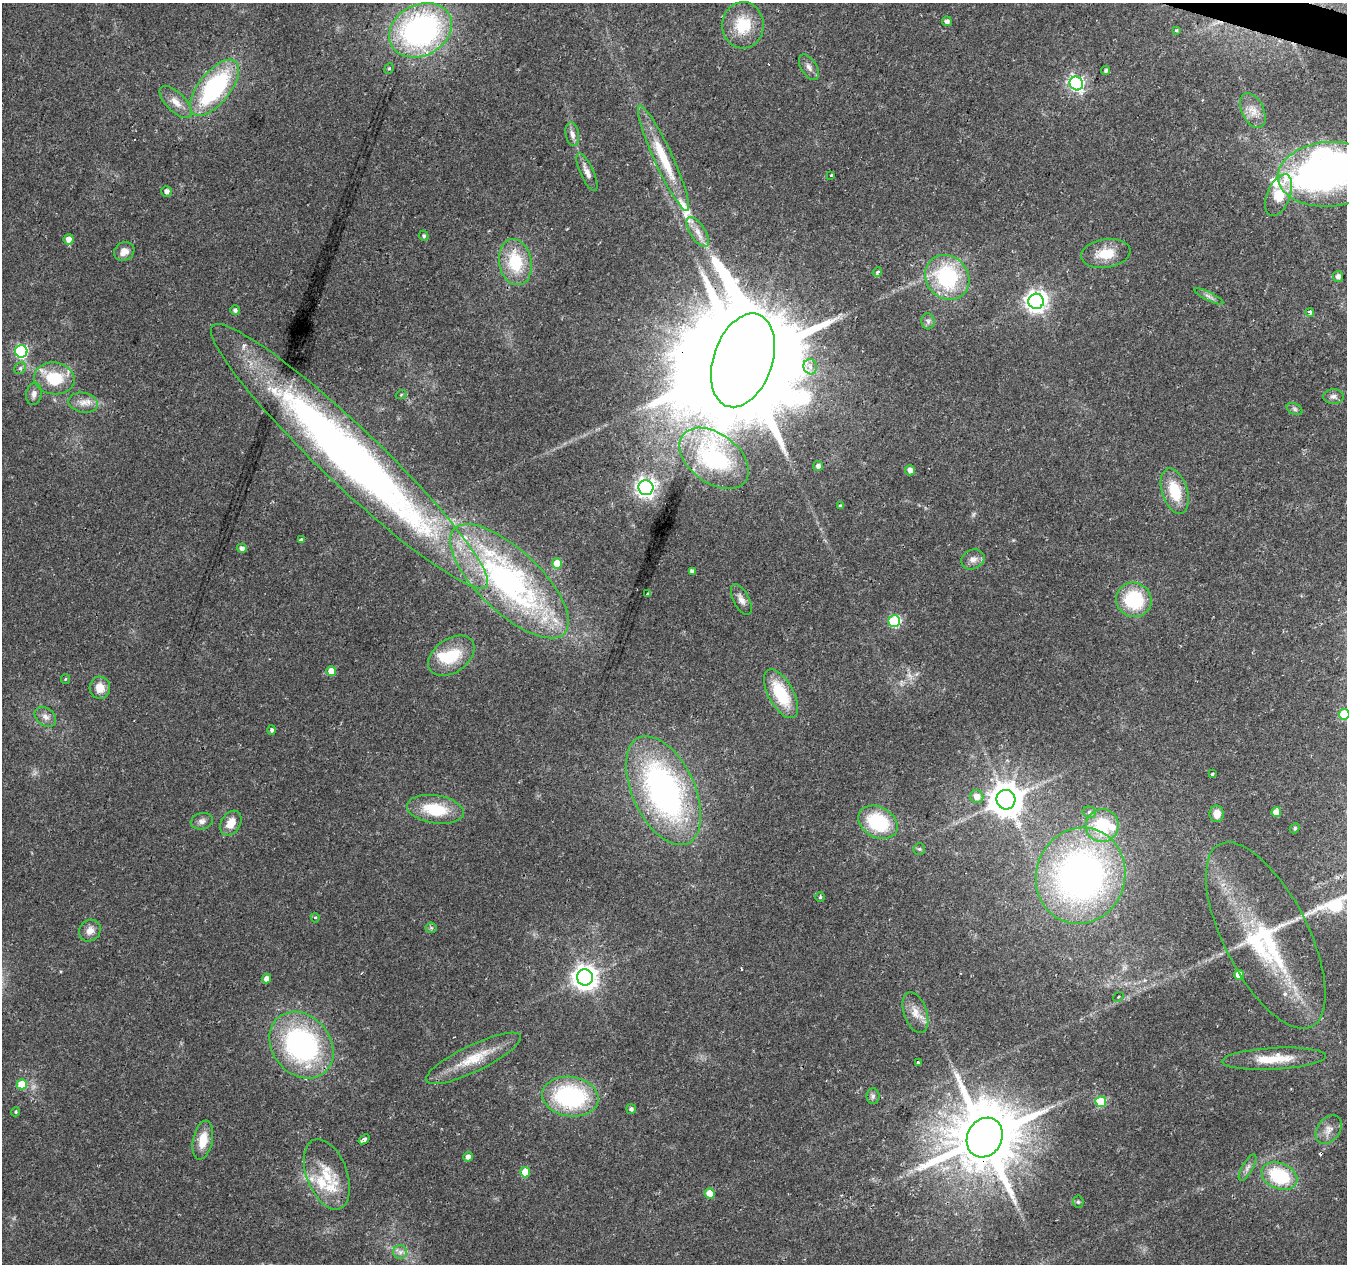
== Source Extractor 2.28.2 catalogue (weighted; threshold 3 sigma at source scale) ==
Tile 10 of 4 x 4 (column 2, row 3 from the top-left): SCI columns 1353-2697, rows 1542-2803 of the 5387 x 5542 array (HDU 1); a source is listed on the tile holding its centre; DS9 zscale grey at full resolution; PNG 1349 x 1266 px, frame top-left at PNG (2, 3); each listed source drawn as its Kron ellipse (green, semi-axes under 4 px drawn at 4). Shown black and unused: <1% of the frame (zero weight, under 2 of 3 exposures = <1% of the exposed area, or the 3 px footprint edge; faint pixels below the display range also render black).
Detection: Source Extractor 2.28.2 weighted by HDU 2 'WHT'; one run over the whole footprint, this tile lists its part. Background 0.0295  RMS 0.0033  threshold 0.015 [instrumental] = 3 sigma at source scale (4.5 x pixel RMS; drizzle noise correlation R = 1.50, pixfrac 1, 0.0396/0.0396 arcsec/px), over >= 5 px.
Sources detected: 129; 1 too faint to see at this stretch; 4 inside a brighter object's white glare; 3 cosmic-ray / hot-pixel residue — neither listed nor drawn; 7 inside a brighter listed object's ellipse — not listed separately; the other 114 listed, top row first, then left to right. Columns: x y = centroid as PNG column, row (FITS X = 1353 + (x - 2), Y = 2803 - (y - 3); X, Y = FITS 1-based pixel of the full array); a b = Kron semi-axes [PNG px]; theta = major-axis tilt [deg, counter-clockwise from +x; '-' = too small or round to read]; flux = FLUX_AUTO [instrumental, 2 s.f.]
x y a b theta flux
947 21 5 5 - 1.3
743 25 23 20 88 12
420 30 33 25 28 89
1176 30 4 3 - 0.63
809 67 14 7 -59 1.8
389 69 5 4 - 0.53
1106 70 5 4 - 0.67
1076 83 7 6 - 87
214 88 33 15 51 46
176 102 20 9 -45 3.7
1253 110 18 11 -64 3.7
572 134 12 6 -79 1.7
663 158 58 9 -65 16
587 172 20 6 -65 2.6
1329 174 51 32 4 150
831 175 3 3 - 0.5
166 191 5 5 - 1.5
1279 195 22 11 68 34
698 232 17 7 -57 3.4
424 236 5 4 - 0.63
69 239 5 5 - 3
124 251 10 9 - 2.6
1106 254 25 14 8 7.9
515 262 23 16 -79 16
877 272 5 3 - 0.95
1338 276 5 5 - 1.6
947 277 24 21 -47 30
1209 296 16 4 -27 1.3
1036 301 7 7 - 230
235 310 5 5 - 1
1310 312 4 3 - 2.7
928 321 8 6 -88 0.94
21 351 6 6 - 54
743 360 48 29 71 14000
810 367 7 6 - 1.6
20 368 6 5 - 0.73
54 378 20 16 -7 13
34 394 11 7 81 1.8
401 395 5 3 - 0.33
1333 396 10 7 1 1.4
83 403 15 10 -10 3.2
1295 409 8 5 -28 0.81
349 456 189 29 -44 300
714 458 39 24 -37 35
818 466 5 5 - 1.3
910 470 5 5 - 2.1
646 488 7 7 - 180
1175 491 23 12 -72 11
840 506 4 3 - 0.35
301 540 4 3 - 1.4
242 548 5 4 - 1.5
973 559 12 9 24 2.3
557 563 5 5 - 7.4
692 571 4 4 - 1.2
509 581 76 31 -44 100
647 594 3 3 - 0.59
741 600 17 7 -63 2.3
1134 600 18 17 - 20
894 621 6 6 - 33
451 656 26 17 35 13
331 671 5 5 - 4.7
65 679 5 4 - 0.39
100 688 11 10 - 4.3
781 694 27 12 -61 17
1344 714 5 5 - 14
45 717 12 8 -39 2.1
272 730 5 4 - 0.7
1212 774 3 3 - 0.45
663 791 58 31 -65 110
977 797 7 6 - 2.9
1006 800 10 9 - 790
435 809 29 14 -8 14
1089 812 7 5 -14 0.78
1276 812 5 5 - 4
1217 814 8 7 - 3.2
202 821 11 8 15 1.6
878 822 21 15 -29 23
231 823 13 9 59 4.4
1102 826 16 16 - 18
1295 828 6 4 48 0.44
919 849 6 5 - 0.56
1081 876 48 44 72 140
820 897 5 4 - 0.43
315 918 5 4 - 0.52
431 928 5 5 - 0.58
90 931 11 10 - 2.7
1266 935 102 42 -63 44
1239 975 5 5 - 5.7
585 977 8 8 - 320
266 978 5 4 - 1.9
1118 997 5 3 - 0.47
915 1012 21 11 -71 4.2
301 1045 36 29 -50 69
473 1058 52 13 26 11
1274 1059 52 10 3 11
918 1062 3 3 - 1.1
22 1084 5 5 - 9.5
873 1096 8 6 89 0.99
570 1097 28 19 -8 44
1101 1102 5 5 - 18
631 1109 5 5 - 0.88
16 1112 5 4 - 0.44
1329 1130 16 11 52 3
985 1138 20 17 62 3400
364 1139 6 3 37 1.9
203 1140 20 9 78 6.4
468 1157 5 4 - 1.3
1248 1168 15 5 60 1.4
525 1172 5 5 - 7.7
327 1174 37 20 -69 12
1279 1176 18 13 -23 22
710 1193 5 5 - 4.9
1078 1202 6 5 - 0.56
400 1252 7 7 - 1.4
Overlapping masked pixels (flux is a lower limit): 4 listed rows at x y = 743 360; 349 456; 509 581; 985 1138
Isophote crosses this tile's border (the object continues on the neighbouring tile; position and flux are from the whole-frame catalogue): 2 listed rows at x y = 1329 174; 1344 714